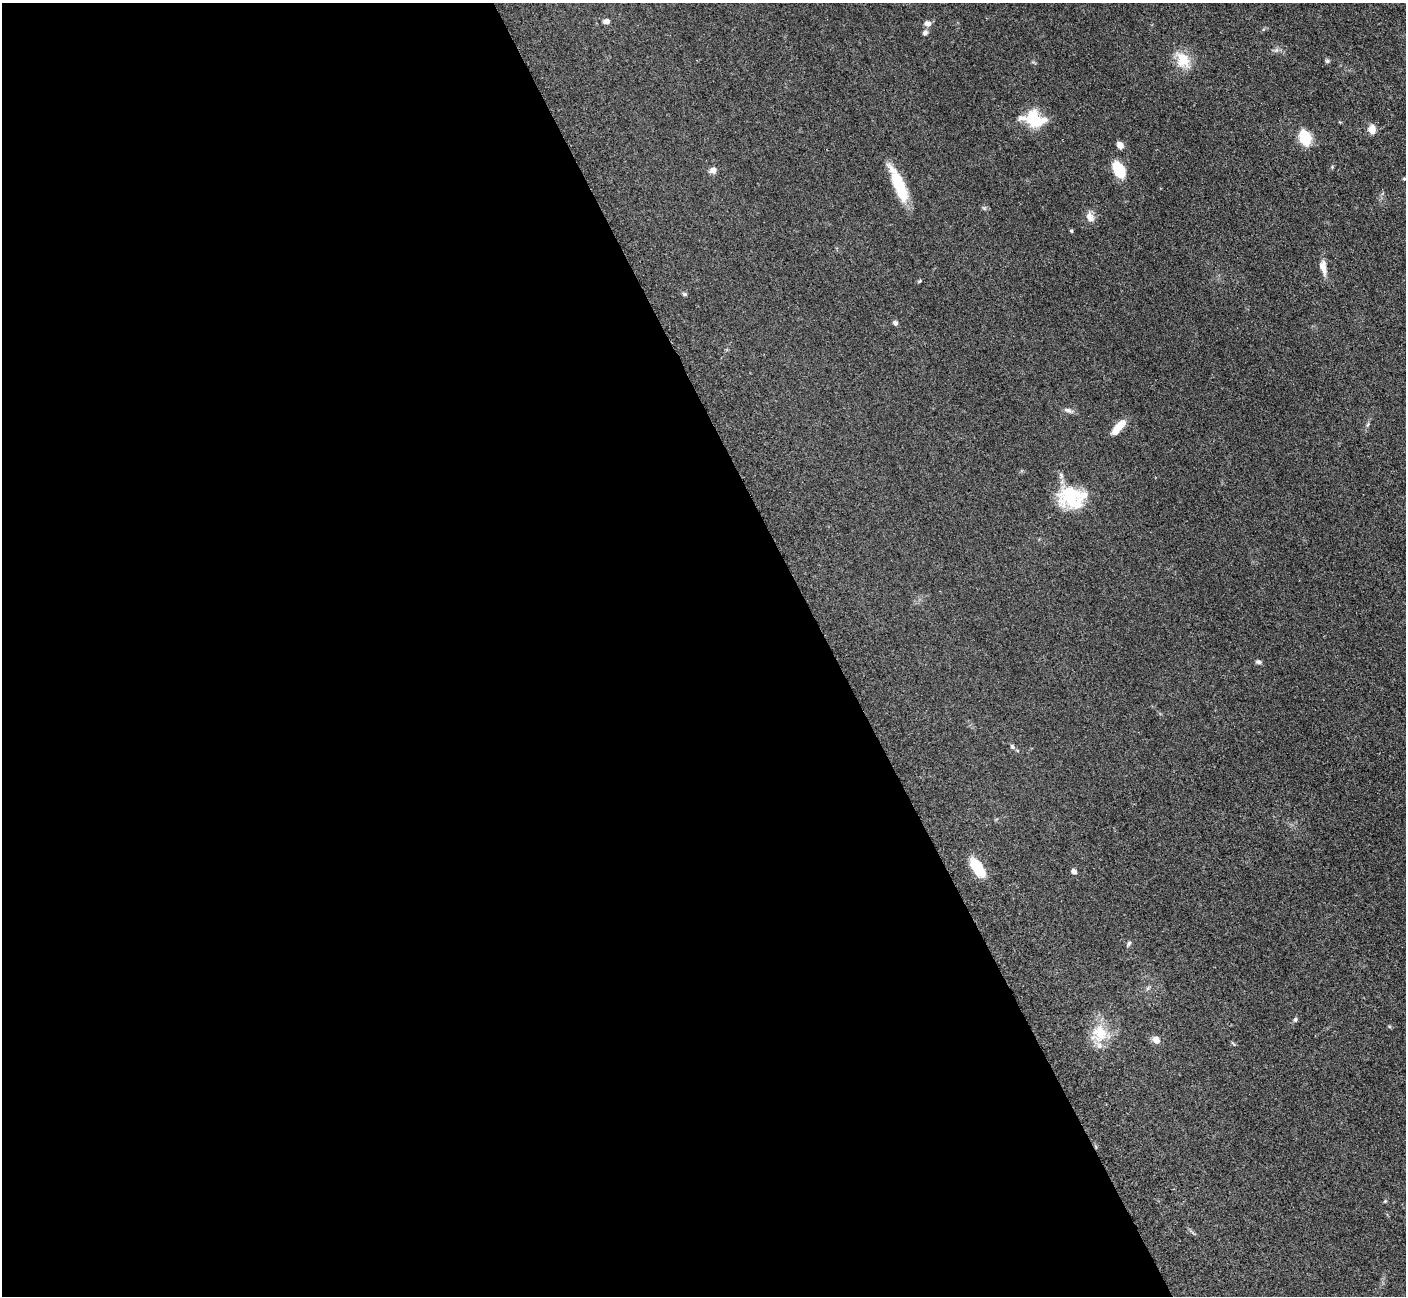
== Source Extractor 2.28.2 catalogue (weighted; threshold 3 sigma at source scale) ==
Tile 9 of 4 x 4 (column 1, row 3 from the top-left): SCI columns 19-1422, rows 1591-2884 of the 5699 x 5661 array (HDU 1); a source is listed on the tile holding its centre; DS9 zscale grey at full resolution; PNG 1408 x 1298 px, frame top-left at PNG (2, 3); no overlay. Shown black and unused: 59% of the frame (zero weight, under 3 of 5 exposures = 4% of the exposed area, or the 3 px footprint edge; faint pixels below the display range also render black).
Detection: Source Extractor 2.28.2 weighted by HDU 2 'WHT'; one run over the whole footprint, this tile lists its part. Background 0.0521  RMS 0.0055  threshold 0.0248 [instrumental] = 3 sigma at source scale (4.5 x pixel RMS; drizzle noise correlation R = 1.50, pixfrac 1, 0.05/0.05 arcsec/px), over >= 5 px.
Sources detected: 37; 2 inside a brighter object's white glare — not listed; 4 inside a brighter listed object's ellipse — not listed separately; the other 31 listed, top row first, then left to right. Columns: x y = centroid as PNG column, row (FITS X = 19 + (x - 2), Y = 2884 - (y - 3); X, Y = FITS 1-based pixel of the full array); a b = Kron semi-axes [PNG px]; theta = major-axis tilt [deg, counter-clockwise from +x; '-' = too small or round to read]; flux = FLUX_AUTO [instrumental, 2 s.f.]
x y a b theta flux
606 21 7 5 3 2.4
927 23 9 7 -19 2.3
925 33 7 6 - 1.4
1183 60 22 16 -63 11
1327 61 6 5 - 0.89
1022 118 38 13 -4 8.4
1033 118 23 10 87 13
1372 129 10 7 -81 4.6
1305 138 16 10 -68 15
1120 145 7 6 - 3.5
713 170 9 7 16 2.3
1119 170 16 9 -59 17
1404 179 4 3 - 0.61
899 185 41 10 -67 19
1090 217 15 9 -59 3.5
1071 231 5 4 - 0.66
1323 267 17 8 -80 4.8
684 294 5 5 - 0.76
895 323 6 5 - 1.2
1068 410 11 6 -24 1.8
1120 425 13 8 43 6.8
1070 496 31 25 17 24
1258 662 7 5 -9 1.3
1012 747 8 5 -49 1.1
977 868 22 10 -55 15
1074 871 6 5 - 1.7
1129 943 9 4 50 0.88
1295 1019 7 5 70 0.93
1100 1033 25 20 -59 14
1156 1040 9 7 -49 3.4
1385 1201 4 4 - 0.54